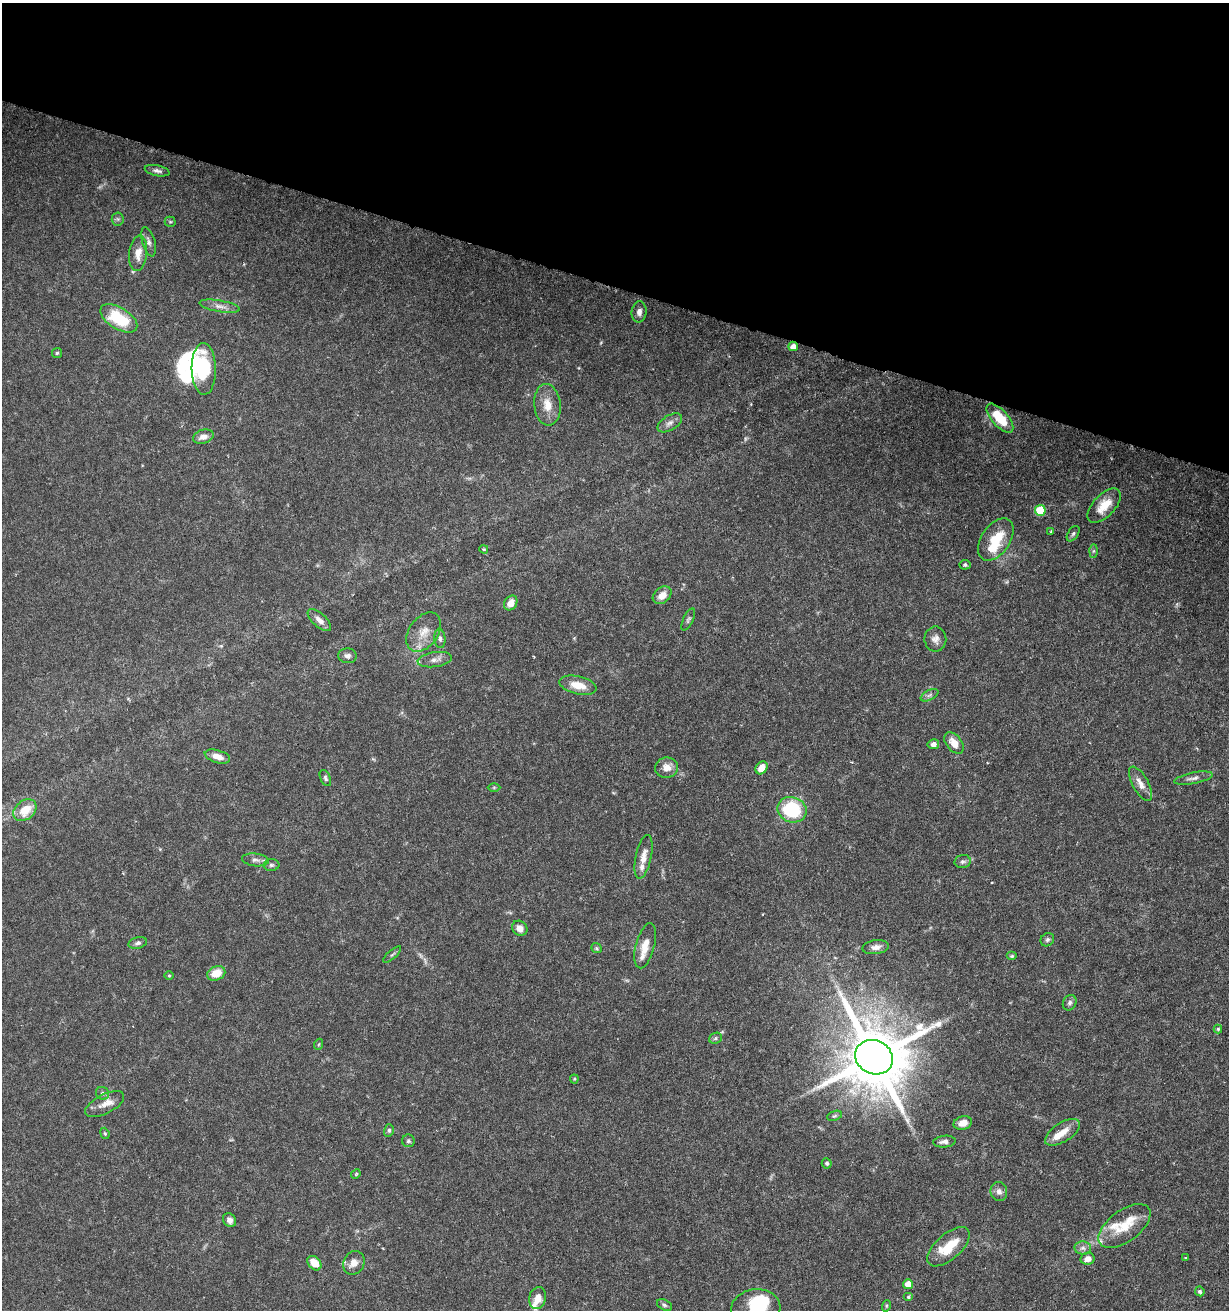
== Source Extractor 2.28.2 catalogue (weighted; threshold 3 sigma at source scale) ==
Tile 2 of 4 x 4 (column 2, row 1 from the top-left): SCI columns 1568-2794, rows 3948-5255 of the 5531 x 5284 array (HDU 1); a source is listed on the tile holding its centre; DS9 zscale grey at full resolution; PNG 1231 x 1312 px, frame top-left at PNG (2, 3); each listed source drawn as its Kron ellipse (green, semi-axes under 4 px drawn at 4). Shown black and unused: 22% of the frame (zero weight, under 5 of 9 exposures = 3% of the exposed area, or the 3 px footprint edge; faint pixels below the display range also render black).
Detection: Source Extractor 2.28.2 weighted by HDU 2 'WHT'; one run over the whole footprint, this tile lists its part. Background 0.0301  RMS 0.0015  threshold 0.00621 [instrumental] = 3 sigma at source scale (4.09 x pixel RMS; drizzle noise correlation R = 1.36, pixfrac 0.8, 0.0396/0.0396 arcsec/px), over >= 5 px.
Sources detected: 107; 5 inside a brighter object's white glare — neither listed nor drawn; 10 inside a brighter listed object's ellipse — not listed separately; the other 92 listed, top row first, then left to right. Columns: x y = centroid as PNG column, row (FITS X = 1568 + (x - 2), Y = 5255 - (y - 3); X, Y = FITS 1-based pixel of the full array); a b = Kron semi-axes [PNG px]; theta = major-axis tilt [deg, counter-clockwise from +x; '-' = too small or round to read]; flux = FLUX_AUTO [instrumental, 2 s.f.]
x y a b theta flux
157 171 12 5 -12 0.5
118 219 6 6 - 0.26
170 222 5 5 - 0.19
149 242 15 6 -74 0.62
138 253 18 9 84 1.5
220 306 20 5 -9 0.87
639 312 10 7 83 0.67
119 318 21 10 -32 6.5
793 346 5 4 - 1
57 353 5 5 - 0.19
204 369 26 12 -89 7.8
547 405 21 13 -84 2.2
1000 418 18 8 -48 4.2
670 423 13 7 31 0.73
203 437 10 7 17 0.92
1104 506 21 11 46 2.4
1040 510 5 5 - 6.7
1051 532 4 3 - 0.15
1073 534 8 5 57 0.29
996 539 24 14 55 4
484 549 4 3 - 0.16
1093 551 6 4 89 0.22
965 565 5 5 - 0.25
662 595 10 7 40 1.4
511 603 8 6 57 1.3
319 620 14 6 -42 0.84
688 620 12 5 65 0.32
424 632 22 14 54 2.2
440 638 10 5 -85 0.4
935 639 12 11 - 0.85
348 656 9 7 -6 0.54
435 660 17 7 8 0.92
578 685 19 9 -13 2
930 695 9 5 27 0.37
954 743 12 7 -52 1.6
933 744 6 5 - 0.56
217 756 13 6 -16 1.2
667 768 11 10 - 1.2
761 768 7 5 57 1.4
325 778 8 5 -66 0.3
1193 778 19 5 11 0.67
1141 784 19 8 -61 1.2
494 787 6 4 0 0.17
25 810 13 9 40 2.8
792 810 15 12 -21 8.8
644 857 22 8 78 1.4
255 860 13 6 -6 0.58
963 861 8 6 12 0.41
271 865 8 6 1 0.33
520 928 8 7 - 0.99
1047 940 7 6 - 0.35
138 943 9 5 13 0.42
645 946 23 9 75 1.8
876 947 13 7 8 0.77
596 948 6 4 -37 0.18
392 955 11 3 41 0.24
1012 956 5 4 - 0.2
216 973 9 7 22 2.3
169 976 5 3 - 0.13
1070 1003 8 6 62 0.4
1218 1029 4 4 - 0.19
715 1038 7 5 23 0.27
319 1044 5 3 - 0.14
874 1057 19 17 -27 1200
574 1079 4 4 - 0.15
102 1093 7 6 - 0.35
105 1104 21 9 27 1.3
835 1116 8 4 19 0.26
963 1123 9 7 14 1.3
389 1130 6 5 - 0.26
1062 1132 20 9 33 1.7
105 1133 6 4 -68 0.17
408 1141 6 6 - 0.29
944 1142 11 6 5 0.64
827 1163 5 5 - 0.29
356 1174 5 4 - 0.17
999 1192 9 8 - 0.65
230 1220 7 6 - 0.56
1124 1226 30 15 37 3.5
948 1247 26 12 42 4
1083 1248 8 6 -2 0.53
1185 1258 4 3 - 0.14
1087 1259 7 6 - 0.92
314 1263 8 6 -47 1.8
354 1263 12 10 59 1.2
908 1284 5 5 - 1.9
1200 1291 5 4 - 0.31
908 1297 5 4 - 0.21
538 1298 11 8 77 1.3
664 1305 8 5 -27 0.3
886 1306 6 3 72 0.18
756 1308 24 19 5 6.4
Overlapping masked pixels (flux is a lower limit): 1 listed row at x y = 793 346
Isophote crosses this tile's border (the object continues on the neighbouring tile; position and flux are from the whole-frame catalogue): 1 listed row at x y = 756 1308